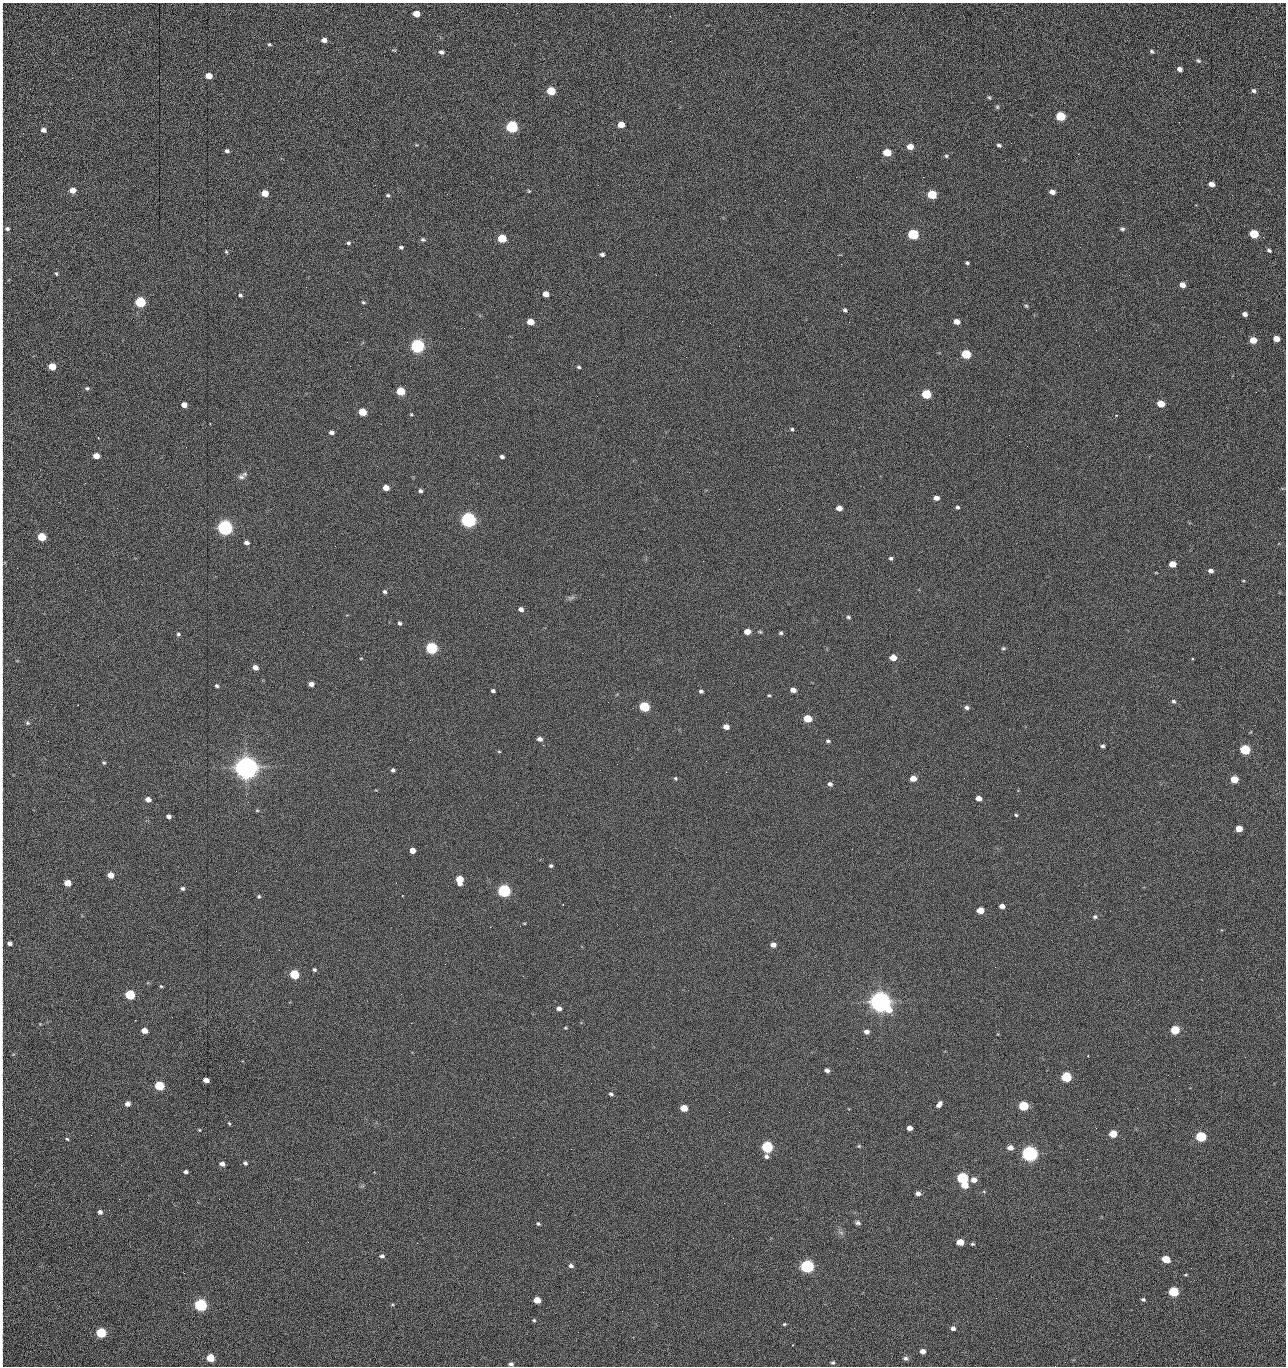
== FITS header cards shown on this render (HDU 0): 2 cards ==
NAXIS1  =                 1284 /fastest changing axis
NAXIS2  =                 1364 /next to fastest changing axis

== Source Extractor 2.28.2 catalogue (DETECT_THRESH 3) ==
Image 1284 x 1364 px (HDU 0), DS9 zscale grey, 1 PNG px = 1 image px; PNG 1288 x 1368 px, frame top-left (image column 1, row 1364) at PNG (2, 3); no overlay
Background 147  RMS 15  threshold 44.9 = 3 sigma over >= 5 px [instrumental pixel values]
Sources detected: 272; all 272 listed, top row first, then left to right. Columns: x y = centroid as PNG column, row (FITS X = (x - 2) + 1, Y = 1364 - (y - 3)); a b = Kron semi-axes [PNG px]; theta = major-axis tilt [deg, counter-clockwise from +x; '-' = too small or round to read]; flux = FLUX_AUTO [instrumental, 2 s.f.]
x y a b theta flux
416 14 5 5 - 1.3e+04
670 16 2 2 - 5.6e+02
1188 35 3 2 - 9.5e+02
2 38 11 2 90 2.3e+03
324 40 5 4 - 5.2e+03
670 41 3 2 - 1.5e+03
269 44 5 4 - 1.2e+03
394 50 8 3 -12 1.1e+03
1152 51 6 4 -40 1.7e+03
441 52 6 5 - 3.1e+03
1198 61 7 5 -28 1.9e+03
1180 69 5 4 - 4.4e+03
209 76 5 5 - 1.4e+04
2 82 15 2 90 2.9e+03
551 91 6 5 - 4.1e+04
1254 91 6 5 - 2.3e+03
989 97 6 4 -52 1.4e+03
997 107 6 4 -69 1.4e+03
1060 116 6 5 - 6.1e+04
1179 122 2 2 - 7.3e+02
621 124 5 5 - 1.4e+04
512 127 6 5 - 1.6e+05
43 130 5 5 - 4.7e+03
999 145 6 4 -20 1.9e+03
910 147 5 5 - 1.2e+04
2 149 11 2 90 2.0e+03
227 151 5 4 - 2.4e+03
887 152 6 5 - 2.8e+04
946 156 5 5 - 1.5e+03
1005 160 3 2 - 9.3e+02
1041 161 2 2 - 1.1e+03
856 177 2 2 - 1.4e+03
923 177 2 2 - 2.1e+04
1211 184 5 4 - 6.2e+03
72 190 5 5 - 1.0e+04
529 191 4 4 - 1.1e+03
1052 192 5 4 - 5.5e+03
265 193 5 5 - 1.9e+04
932 194 6 5 - 5.1e+04
388 195 5 5 - 1.5e+03
1123 202 2 2 - 6.1e+02
2 211 9 2 90 1.5e+03
7 229 7 6 - 3.1e+03
1122 229 6 4 -1 1.9e+03
913 234 6 5 - 1.0e+05
1254 234 6 5 - 4.3e+04
502 238 6 5 - 4.0e+04
423 240 6 5 - 1.8e+03
348 243 6 4 -1 1.7e+03
2 245 14 2 90 2.5e+03
401 247 5 4 - 1.8e+03
1269 250 6 4 -27 1.9e+03
226 252 5 3 - 1.2e+03
602 254 5 4 - 2.6e+03
967 263 4 3 - 1.6e+03
841 264 2 2 - 1.9e+04
56 274 5 4 - 1.4e+03
656 275 3 2 - 1.3e+03
1182 285 5 4 - 7.2e+03
306 287 2 2 - 5.2e+02
546 294 5 4 - 9.3e+03
240 295 5 4 - 1.7e+03
140 302 6 5 - 1.0e+05
363 302 5 4 - 1.4e+03
1026 306 5 4 - 1.3e+03
845 310 5 4 - 1.9e+03
1245 314 5 4 - 3.8e+03
530 322 5 5 - 1.5e+04
849 322 2 2 - 5.4e+02
957 322 5 4 - 7.6e+03
710 323 2 2 - 2.1e+03
2 324 13 2 90 2.2e+03
1096 330 2 2 - 4.1e+02
1276 339 5 4 - 1.0e+04
1253 340 5 5 - 1.6e+04
417 346 6 5 - 3.0e+05
966 354 6 5 - 5.7e+04
52 366 5 5 - 2.5e+04
350 366 2 2 - 1.8e+03
579 367 5 3 - 1.5e+03
87 388 6 5 - 1.9e+03
401 391 5 5 - 3.6e+04
1256 392 3 2 - 1.1e+03
926 394 6 5 - 5.9e+04
1161 404 6 5 - 1.9e+04
184 405 5 4 - 8.1e+03
2 410 9 2 90 1.5e+03
362 412 5 5 - 2.9e+04
411 414 4 3 - 9.4e+02
1117 415 3 3 - 1.5e+03
210 423 2 2 - 5.9e+02
792 429 5 4 - 1.5e+03
331 432 5 4 - 3.6e+03
1009 435 2 2 - 9.9e+02
2 437 15 2 90 2.5e+03
98 437 3 2 - 6.3e+02
186 447 2 2 - 2.0e+03
96 456 5 4 - 1.2e+04
502 457 5 4 - 2.4e+03
2 474 15 2 90 2.5e+03
241 477 9 7 -17 3.6e+03
85 483 2 2 - 7.5e+02
386 488 5 4 - 9.7e+03
420 491 5 4 - 2.4e+03
936 498 5 4 - 5.7e+03
957 507 4 4 - 1.7e+03
839 508 5 4 - 8.3e+03
468 520 6 5 - 5.0e+05
225 527 6 5 - 5.3e+05
2 535 17 2 90 3.0e+03
42 537 5 5 - 4.1e+04
246 542 5 4 - 3.7e+03
891 558 4 4 - 1.7e+03
1172 564 5 5 - 1.3e+04
1211 571 5 4 - 3.8e+03
2 578 10 2 90 1.9e+03
1243 581 4 3 - 7.9e+02
385 592 5 4 - 1.9e+03
571 598 12 4 7 2.6e+03
521 609 5 4 - 4.2e+03
848 617 5 4 - 1.6e+03
399 623 4 4 - 2.1e+03
747 632 5 4 - 1.0e+04
760 632 5 4 - 1.2e+03
781 633 5 4 - 1.7e+03
178 634 5 4 - 1.7e+03
431 648 6 5 - 1.6e+05
1003 648 5 4 - 1.4e+03
361 658 4 3 - 7.6e+02
893 658 5 4 - 1.3e+04
1192 659 3 2 - 9.8e+02
255 667 5 4 - 7.2e+03
311 684 5 4 - 4.4e+03
217 686 5 4 - 1.9e+03
793 690 5 4 - 6.1e+03
493 691 4 3 - 2.2e+03
701 691 4 4 - 2.4e+03
769 695 4 4 - 1.1e+03
1174 701 6 5 - 2.2e+03
644 707 6 5 - 8.0e+04
967 708 5 5 - 2.6e+03
807 718 5 5 - 2.7e+04
27 723 5 4 - 1.3e+03
726 727 5 4 - 7.5e+03
540 739 5 4 - 4.4e+03
828 741 5 4 - 1.9e+03
543 745 3 2 - 2.5e+03
1103 746 4 4 - 2.1e+03
1245 750 6 5 - 7.7e+04
499 751 5 3 - 9.3e+02
706 761 2 2 - 1.7e+03
104 763 5 4 - 1.3e+03
617 764 2 2 - 2.0e+03
246 768 8 7 - 1.7e+06
393 770 4 4 - 2.3e+03
726 772 3 2 - 1.9e+03
675 778 5 5 - 1.5e+03
913 778 5 5 - 1.0e+04
1234 779 5 5 - 2.5e+04
830 784 5 5 - 3.0e+03
979 798 5 4 - 7.8e+03
148 799 5 4 - 6.5e+03
257 810 5 5 - 1.1e+03
1016 815 4 4 - 1.3e+03
168 816 4 4 - 3.8e+03
2 829 10 2 90 1.7e+03
1239 829 5 4 - 1.5e+04
412 851 3 3 - 2.5e+05
551 866 4 4 - 1.8e+03
110 875 5 4 - 1.2e+04
460 880 6 5 - 2.7e+04
67 883 5 4 - 1.6e+04
183 888 5 4 - 2.0e+03
504 891 6 5 - 2.4e+05
402 895 2 2 - 7.5e+02
259 896 4 4 - 1.5e+03
1002 906 5 4 - 5.7e+03
980 910 5 5 - 1.9e+04
1095 917 6 5 - 2.2e+03
524 923 5 3 - 8.1e+02
10 943 4 4 - 3.9e+03
773 945 5 4 - 6.2e+03
2 959 10 2 90 1.7e+03
314 970 5 4 - 1.8e+03
294 974 5 5 - 6.1e+04
523 976 3 2 - 1.6e+03
161 986 4 3 - 1.1e+03
130 995 5 5 - 7.4e+04
880 1002 8 7 - 1.4e+06
2 1004 10 2 90 1.4e+03
559 1008 5 4 - 4.3e+03
411 1023 2 2 - 3.7e+03
565 1028 5 4 - 1.0e+03
1175 1030 5 5 - 4.8e+04
144 1031 5 4 - 1.0e+04
866 1032 6 5 - 4.2e+03
857 1048 2 2 - 8.2e+02
1088 1056 3 3 - 1.0e+03
1245 1057 3 2 - 1.3e+03
827 1070 5 4 - 3.5e+03
2 1071 10 2 90 1.8e+03
1179 1076 2 2 - 1.7e+03
1066 1077 6 5 - 8.8e+04
206 1080 5 4 - 8.9e+03
159 1085 5 5 - 6.4e+04
611 1094 6 4 -32 2.0e+03
127 1104 5 4 - 5.4e+03
939 1104 7 4 52 4.7e+03
1023 1106 5 5 - 7.3e+04
684 1108 5 4 - 2.1e+04
729 1112 2 2 - 6.4e+02
2 1117 14 2 90 2.6e+03
229 1123 5 3 - 1.0e+03
909 1128 5 4 - 6.9e+03
1096 1128 2 2 - 4.3e+02
199 1130 4 3 - 8.4e+02
1113 1134 5 5 - 3.1e+04
91 1135 2 2 - 1.5e+03
1201 1137 6 5 - 9.9e+04
67 1139 4 3 - 1.1e+03
2 1146 11 2 90 1.8e+03
859 1146 5 4 - 1.1e+03
767 1147 6 5 - 1.4e+05
1010 1148 5 4 - 7.7e+03
571 1149 2 2 - 7.0e+02
1029 1154 6 5 - 6.3e+05
766 1156 5 5 - 3.0e+03
1087 1159 2 2 - 1.3e+03
245 1163 5 4 - 2.2e+03
222 1164 5 4 - 4.6e+03
30 1169 2 2 - 2.4e+03
186 1172 4 4 - 3.2e+03
962 1178 6 5 - 1.5e+05
974 1180 6 5 - 6.6e+03
964 1185 5 4 - 1.7e+04
918 1193 5 4 - 4.5e+03
2 1197 10 2 90 1.7e+03
100 1212 5 4 - 4.0e+03
2 1218 12 2 90 2.0e+03
280 1219 2 2 - 1.6e+03
858 1223 7 5 -17 2.4e+03
538 1224 4 4 - 1.4e+03
2 1242 16 2 90 2.8e+03
308 1242 2 2 - 1.3e+03
960 1242 5 4 - 1.9e+04
417 1243 2 2 - 3.7e+03
972 1244 4 3 - 1.4e+03
382 1256 5 4 - 2.5e+03
1166 1259 6 5 - 2.7e+04
571 1266 5 4 - 3.1e+03
807 1266 6 5 - 3.0e+05
2 1278 15 2 90 3.0e+03
1173 1292 5 5 - 7.9e+04
2 1297 9 2 90 1.7e+03
996 1298 2 2 - 1.9e+03
1143 1299 4 4 - 1.7e+03
537 1300 5 4 - 1.7e+04
200 1305 6 5 - 2.4e+05
622 1311 2 2 - 5.6e+02
534 1320 5 4 - 1.2e+03
784 1324 5 3 - 1.3e+03
2 1327 9 2 90 1.9e+03
953 1328 5 5 - 4.1e+03
578 1332 2 2 - 2.4e+03
101 1333 5 5 - 9.1e+04
792 1345 3 2 - 5.3e+02
923 1351 5 4 - 6.7e+03
210 1358 5 5 - 3.0e+04
906 1358 7 5 -18 2.6e+03
833 1363 5 5 - 1.8e+03
511 1364 5 4 - 2.7e+03
1055 1366 2 2 - 1.5e+03
At the frame edge (FLAGS 8, measured only in part): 26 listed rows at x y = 2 38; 2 82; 2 149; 2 211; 7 229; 2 245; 2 324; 2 410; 2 437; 2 474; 2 535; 2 578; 2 829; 2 959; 2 1004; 2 1071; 2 1117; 2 1146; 2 1197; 2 1218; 2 1242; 2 1278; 2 1297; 2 1327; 511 1364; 1055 1366

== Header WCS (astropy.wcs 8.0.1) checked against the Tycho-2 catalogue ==
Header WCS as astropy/WCSLIB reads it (CRVAL/CRPIX/CD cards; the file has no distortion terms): RA---TAN/DEC--TAN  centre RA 15:41:40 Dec +51:59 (235.42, +51.99 deg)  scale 1.26 arcsec/px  FOV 26.9' x 28.5'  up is +92 deg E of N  parity flipped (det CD > 0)
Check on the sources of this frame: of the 60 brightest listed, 10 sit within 2.0 arcsec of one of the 11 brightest Tycho-2 stars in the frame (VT <= 12.29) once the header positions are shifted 0.77 arcsec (0.45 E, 0.62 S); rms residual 0.93 arcsec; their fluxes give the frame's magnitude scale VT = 25.21 - 2.5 log10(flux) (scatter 0.22 mag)
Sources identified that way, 10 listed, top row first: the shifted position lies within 2.0 arcsec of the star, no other Tycho-2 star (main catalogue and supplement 1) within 4.0 arcsec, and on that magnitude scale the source's flux lands within +1.5 / -3 mag of the star's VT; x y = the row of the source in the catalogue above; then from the Tycho-2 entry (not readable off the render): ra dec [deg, ICRS J2000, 3 dp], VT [Tycho-2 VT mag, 2 dp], TYC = Tycho-2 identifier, HIP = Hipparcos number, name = IAU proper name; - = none
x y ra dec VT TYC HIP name
417 346 235.614 +52.064 11.61 3489-1132-1 - -
468 520 235.514 +52.049 11.19 3489-1407-1 - -
225 527 235.515 +52.133 11.12 3489-1380-1 - -
246 768 235.378 +52.130 9.31 3489-1322-1 76850 -
504 891 235.303 +52.042 11.52 3489-958-1 - -
880 1002 235.232 +51.912 9.59 3489-824-1 - -
1029 1154 235.143 +51.862 10.97 3489-1016-1 - -
962 1178 235.131 +51.886 12.29 3489-908-1 - -
807 1266 235.084 +51.941 11.45 3489-1346-1 - -
200 1305 235.075 +52.152 11.74 3489-912-1 - -